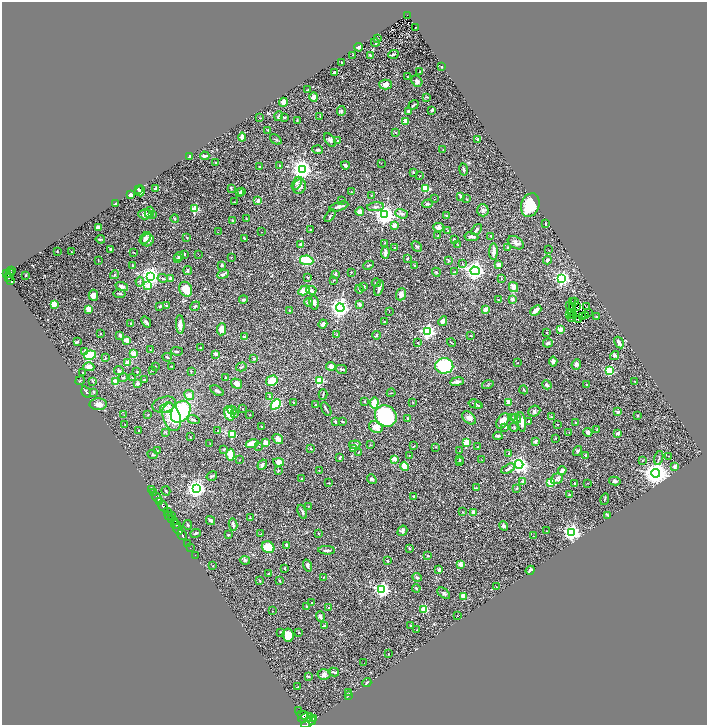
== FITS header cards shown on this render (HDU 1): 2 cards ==
NAXIS1  =                 1410
NAXIS2  =                 1445

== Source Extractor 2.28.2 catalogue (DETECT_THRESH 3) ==
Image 1410 x 1445 px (HDU 1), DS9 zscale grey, zoomed out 1/2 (1 PNG px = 2 x 2 image px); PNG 709 x 727 px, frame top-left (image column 2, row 1445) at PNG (2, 2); each listed source drawn as its Kron ellipse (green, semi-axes under 4 px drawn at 4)
Background 0.744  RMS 0.033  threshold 0.0992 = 3 sigma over >= 5 px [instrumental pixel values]
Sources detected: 514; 41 cannot appear on this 1/2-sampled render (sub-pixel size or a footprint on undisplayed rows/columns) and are neither listed nor drawn; the other 473 listed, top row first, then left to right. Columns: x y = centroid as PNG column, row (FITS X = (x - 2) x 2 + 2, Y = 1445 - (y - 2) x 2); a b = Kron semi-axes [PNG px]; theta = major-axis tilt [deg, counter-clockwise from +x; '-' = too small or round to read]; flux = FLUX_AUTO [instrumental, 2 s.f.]
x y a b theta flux
407 15 3 3 - 110
415 27 2 1 - 3.5
378 39 4 2 - 5.6
375 43 4 3 - 9.2
359 47 4 3 - 15
393 54 5 2 - 8.4
353 55 2 1 - 2
370 55 4 3 - 9.4
342 62 2 1 - 4.8
442 66 2 2 - 4.6
334 72 3 2 - 10
420 72 2 2 - 4.5
407 76 2 1 - 2.5
417 81 6 5 - 22
386 84 6 5 - 29
308 90 3 2 - 3.4
314 97 5 3 - 45
426 97 4 2 - 4.3
283 102 4 4 - 24
413 105 5 2 - 8.8
432 110 4 2 - 12
341 111 5 4 - 11
409 111 3 2 - 14
279 116 5 2 - 8.8
320 116 3 3 - 5.1
284 117 4 3 - 4.6
260 118 3 2 - 2.4
297 120 2 2 - 2.6
406 121 3 3 - 34
268 130 2 2 - 9.2
396 132 2 2 - 3.3
242 137 4 2 - 50
276 139 6 1 -39 4.4
477 139 4 3 - 6.9
330 140 8 4 -51 16
338 140 3 2 - 4.3
317 150 5 3 - 13
443 150 2 2 - 3.7
205 156 5 2 - 22
190 157 2 2 - 37
216 162 2 2 - 5
381 163 2 1 - 1.8
279 165 3 2 - 3
345 165 4 2 - 21
259 167 2 2 - 11
302 169 4 4 - 3700
464 169 6 3 -80 14
413 172 3 3 - 11
419 176 3 2 - 3.6
297 183 7 4 61 18
299 186 7 6 - 43
138 189 2 2 - 19
156 189 4 2 - 45
231 189 3 3 - 4.5
426 189 3 2 - 260
140 191 5 4 - 25
242 191 4 2 - 6.2
352 192 2 2 - 5
240 193 3 2 - 14
131 195 3 3 - 24
371 196 3 2 - 3.5
461 196 3 2 - 18
434 199 2 1 - 2.8
467 199 3 2 - 3.4
342 200 3 2 - 2.8
258 201 2 2 - 55
234 202 2 2 - 1.9
115 204 3 3 - 12
428 204 5 3 - 13
530 205 12 9 70 190
339 207 10 3 17 23
375 207 8 4 5 17
195 209 3 3 - 310
483 210 6 6 - 15
149 212 5 4 - 16
360 212 4 4 - 29
145 214 7 5 -3 50
401 214 6 4 -19 18
152 215 3 3 - 4.2
385 215 4 4 - 3500
330 216 7 3 51 7.6
446 216 3 2 - 4.8
175 219 4 2 - 7.9
247 219 3 2 - 3.4
233 220 3 3 - 5.3
545 224 4 2 - 4.3
394 226 4 3 - 23
439 227 5 4 - 23
99 228 4 3 - 17
310 229 3 2 - 4.3
476 230 6 4 51 12
448 231 3 2 - 3.7
218 232 2 1 - 2.4
261 232 2 1 - 3.9
438 236 2 2 - 4.2
491 236 3 2 - 2.8
187 237 3 3 - 5.5
471 237 7 2 -9 22
145 238 7 4 50 18
100 239 4 2 - 6.6
244 239 3 2 - 7.5
147 240 6 6 - 23
454 240 3 2 - 14
385 243 3 2 - 5.3
516 243 9 5 -33 23
301 245 2 2 - 41
458 245 2 2 - 2.2
417 246 6 3 -44 9.3
508 247 2 2 - 7.5
395 248 2 2 - 4.8
111 249 3 2 - 11
548 250 2 2 - 1.5
57 251 2 1 - 3.2
493 251 8 3 89 36
71 252 2 2 - 4.9
133 252 4 1 - 3.3
385 253 6 3 85 26
184 254 2 2 - 23
198 255 4 1 - 1.6
179 257 5 4 - 12
231 257 2 2 - 3.4
408 258 4 3 - 6.7
177 259 3 2 - 5.7
98 260 3 1 - 2.5
307 260 7 5 -8 190
449 260 3 2 - 3.2
547 260 4 3 - 13
463 264 3 2 - 4.4
132 265 3 2 - 5
222 265 2 2 - 17
369 265 5 3 - 8.8
415 265 3 2 - 7.4
499 265 4 3 - 30
12 270 4 2 - 120
188 271 4 3 - 8.8
475 271 5 4 - 2600
351 272 2 2 - 6.5
436 272 4 2 - 5.3
455 272 4 2 - 4.4
10 273 4 3 - 300
6 274 2 2 - 160
223 274 6 3 23 17
336 274 3 2 - 4.9
26 275 2 2 - 3.9
114 275 4 3 - 7.3
151 276 4 4 - 2700
307 277 4 2 - 4.1
9 278 2 2 - 180
163 278 5 3 - 7.4
171 278 4 3 - 26
501 279 2 2 - 2.4
562 279 4 4 - 1300
10 280 4 2 - 180
333 280 3 2 - 3
140 282 5 2 - 7
376 283 4 3 - 6.2
122 286 6 3 -17 14
148 286 3 2 - 100
364 286 2 2 - 17
514 287 5 4 - 42
379 288 8 2 70 24
186 289 8 6 -65 100
359 289 4 2 - 6.5
304 290 6 4 32 74
311 290 5 4 - 15
120 294 6 3 -9 8.5
401 294 6 5 - 25
93 295 5 4 - 30
243 299 4 2 - 5.4
512 299 3 3 - 19
498 300 2 2 - 4.6
572 301 2 1 - 2.9
309 302 5 4 - 12
574 302 2 1 - 5.7
314 303 7 4 -80 22
54 304 2 2 - 170
360 304 3 3 - 19
167 305 3 2 - 4.6
160 306 2 2 - 27
195 306 5 3 - 6.9
569 306 3 1 - 6.1
572 307 2 1 - 2.5
577 307 2 1 - 2.5
586 307 2 1 - 780
340 308 4 4 - 2800
89 309 4 3 - 74
486 309 4 3 - 34
289 310 2 1 - 2.7
536 310 6 3 40 38
389 311 2 1 - 7.4
588 312 2 1 - 2200
572 313 2 2 - 4.3
569 314 2 1 - 1.7
586 315 2 1 - 1.3
574 316 4 1 - 0.22
582 316 2 1 - 0.14
596 317 3 2 - 2.8
571 319 2 1 - 2.7
578 319 2 1 - 1.6
443 321 5 3 - 35
146 322 6 2 -53 11
384 322 3 2 - 3
131 323 2 2 - 3.4
180 324 9 4 -87 26
323 324 4 2 - 16
221 329 6 4 84 46
560 329 2 2 - 100
427 332 4 4 - 1300
547 332 2 2 - 4.1
100 333 2 2 - 2.5
120 335 3 3 - 15
337 335 3 3 - 5.1
376 335 4 3 - 9.6
471 335 2 2 - 2.6
244 337 2 2 - 27
127 340 3 3 - 52
77 342 2 2 - 22
619 342 6 3 -59 28
418 343 3 2 - 5.3
451 343 4 2 - 5.3
548 343 5 3 - 15
200 348 3 2 - 5.5
150 350 2 2 - 2.8
177 351 6 2 -1 6.8
84 352 3 2 - 21
134 354 4 3 - 53
215 354 4 3 - 11
90 355 6 4 10 310
615 356 5 3 - 12
167 357 4 2 - 5.8
105 358 4 2 - 5.1
254 358 2 2 - 12
553 362 5 3 - 20
128 363 2 2 - 110
517 363 2 1 - 1.7
576 364 5 4 - 13
156 366 2 1 - 2
172 366 2 2 - 3.9
331 366 5 4 - 20
444 366 9 7 -3 320
89 367 5 4 - 28
241 367 5 2 - 6.6
341 369 5 3 - 11
152 370 2 2 - 2.7
119 371 5 3 - 9.5
191 371 3 2 - 2.5
610 371 4 3 - 190
137 372 3 2 - 4.3
83 373 2 2 - 3.5
123 377 4 3 - 7
226 377 2 1 - 2.5
132 378 3 2 - 2.5
144 380 4 3 - 8
320 380 3 3 - 330
80 381 5 2 - 4.8
93 381 3 2 - 4.4
272 381 6 5 - 92
635 381 3 2 - 3
116 382 4 3 - 53
457 382 7 3 9 22
137 383 2 2 - 42
237 384 6 4 -33 39
488 385 6 2 16 4.9
547 385 5 3 - 12
586 385 2 2 - 3.7
524 390 4 2 - 4.5
217 391 7 3 -32 12
86 392 6 2 -58 6.1
94 392 3 2 - 3.9
391 393 4 2 - 3.1
323 394 5 2 - 5.4
189 395 5 5 - 46
270 396 2 2 - 24
365 401 3 2 - 5.6
293 402 2 2 - 6.6
413 402 2 2 - 2.5
374 403 5 3 - 180
508 403 4 3 - 42
98 404 9 6 1 30
276 404 6 4 46 300
315 404 2 2 - 4.6
476 404 7 3 -16 9.5
164 405 12 7 16 52
478 406 3 2 - 3.6
167 408 7 5 19 25
243 409 2 1 - 2.7
326 409 7 2 -59 9.8
232 410 5 3 - 11
534 411 6 5 - 15
181 412 12 8 54 550
618 412 2 2 - 53
229 413 7 5 -73 97
235 414 4 3 - 6.4
124 415 2 2 - 2
148 415 4 2 - 3.2
250 415 2 2 - 2
386 416 11 10 - 580
637 416 3 2 - 4.8
172 417 14 8 -72 130
512 417 3 2 - 4
552 417 3 3 - 4.7
469 418 8 5 -46 30
516 418 5 3 - 11
408 419 4 2 - 3.9
193 420 6 3 -20 11
503 421 8 5 58 45
529 421 2 2 - 16
335 422 3 2 - 15
343 422 4 2 - 4.2
521 422 10 4 -81 36
576 422 3 2 - 3.7
125 424 2 1 - 2.5
557 424 3 2 - 5.3
262 427 3 2 - 5.9
376 427 7 5 -24 45
505 427 4 3 - 6.5
514 427 4 3 - 5.7
597 429 3 2 - 3.4
139 430 2 2 - 5.4
218 431 3 2 - 3.5
165 432 4 3 - 6
569 432 3 2 - 2.7
588 432 4 3 - 20
617 433 4 3 - 11
232 434 3 2 - 220
498 436 4 2 - 13
190 437 3 2 - 4
556 438 3 2 - 3.1
278 439 6 4 -36 33
535 441 3 3 - 15
265 443 4 3 - 48
466 443 3 3 - 260
210 444 2 2 - 1.7
252 444 7 4 13 95
355 445 6 3 7 16
370 445 3 3 - 3
259 446 2 2 - 2.5
413 446 2 2 - 2.7
436 447 3 2 - 3
478 447 3 2 - 3.1
310 448 2 2 - 16
354 448 4 3 - 9.7
224 449 3 2 - 5.2
157 450 2 2 - 1.9
460 451 2 2 - 2.5
577 451 5 3 - 7.8
359 452 3 2 - 2.7
509 454 4 2 - 5.4
152 455 5 4 - 8.9
231 455 6 3 -87 180
409 455 2 2 - 3.2
586 456 4 2 - 6.8
668 456 3 2 - 3
340 457 3 2 - 8.7
659 458 7 2 76 7.9
394 459 2 2 - 76
460 459 3 2 - 2.8
239 460 2 1 - 3.6
482 460 2 1 - 1.8
642 460 2 2 - 3.3
459 461 3 2 - 6.3
279 462 5 4 - 42
519 464 4 4 - 2200
262 465 5 4 - 14
405 466 5 3 - 110
675 466 3 3 - 21
508 469 7 3 28 16
278 470 3 3 - 5
319 470 2 1 - 1.8
562 470 4 4 - 14
656 473 4 4 - 6400
212 476 5 2 - 7.6
302 479 2 2 - 3.4
372 479 5 4 - 9.3
557 479 6 5 - 18
615 481 5 3 - 11
523 482 2 2 - 50
551 482 3 3 - 350
328 483 4 2 - 3.8
588 483 2 2 - 2.2
575 484 3 3 - 8.2
196 488 4 4 - 2700
476 488 3 2 - 3.8
517 488 3 2 - 5.2
151 489 2 1 - 120
166 491 5 3 - 6.3
153 493 4 3 - 200
569 495 4 2 - 3.9
413 496 3 2 - 5.8
157 498 6 2 -44 710
605 499 6 2 74 4.5
159 501 2 2 - 470
163 506 6 3 -61 2700
308 506 2 2 - 1.8
167 512 4 3 - 940
302 512 7 2 -68 11
462 512 3 2 - 4
474 512 3 3 - 31
169 515 3 2 - 290
172 515 4 2 - 150
608 515 4 2 - 8.6
250 518 3 1 - 2.1
171 519 4 3 - 410
211 520 5 3 - 13
174 522 4 2 - 450
176 524 5 2 - 400
233 524 6 2 -80 13
188 525 5 3 - 8.4
504 526 5 4 - 11
178 529 6 2 -53 1200
402 531 5 4 - 21
547 531 2 1 - 1.4
572 532 4 4 - 2000
196 533 5 2 - 7.9
318 533 3 2 - 2.3
261 534 2 2 - 3.9
182 535 6 2 -56 1500
228 535 2 2 - 20
534 536 2 1 - 3
187 543 2 1 - 25
287 545 2 2 - 45
268 547 6 5 - 140
190 548 2 1 - 15
409 548 3 2 - 5.3
327 550 8 2 0 12
195 555 2 1 - 17
428 556 2 2 - 5.3
245 560 5 4 - 8.4
388 561 3 3 - 7.1
461 564 2 2 - 110
307 565 6 3 -72 12
212 566 2 2 - 2.9
285 569 3 2 - 6.9
439 570 4 3 - 15
530 570 5 3 - 14
269 574 4 3 - 5.5
324 577 2 1 - 2.1
417 577 5 3 - 9
259 580 3 2 - 3
279 581 3 2 - 3.3
496 587 2 2 - 2.5
416 588 4 2 - 5
382 589 4 4 - 1500
444 593 7 4 -38 12
463 596 2 2 - 110
312 603 2 2 - 3
307 606 4 3 - 6.7
329 608 3 3 - 7.1
424 609 3 3 - 260
272 611 2 1 - 1.6
457 615 2 1 - 3
320 617 5 3 - 19
324 626 3 2 - 16
411 626 4 2 - 3.7
417 630 2 1 - 1.9
281 632 2 2 - 3.9
299 633 2 2 - 2.5
288 635 6 5 - 68
388 654 2 2 - 3.6
364 663 2 1 - 4.6
334 672 5 2 - 13
324 674 6 5 - 17
308 676 3 2 - 6.3
367 683 4 2 - 5.1
297 687 3 2 - 2.7
349 692 3 2 - 2.7
348 696 3 2 - 3.8
298 710 2 1 - 79
303 715 6 3 -16 2300
306 718 8 3 18 3100
311 719 6 2 -66 1100
314 719 4 2 - 650
308 722 8 3 33 1700
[41 sub-pixel or undisplayed-footprint detections neither listed nor drawn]